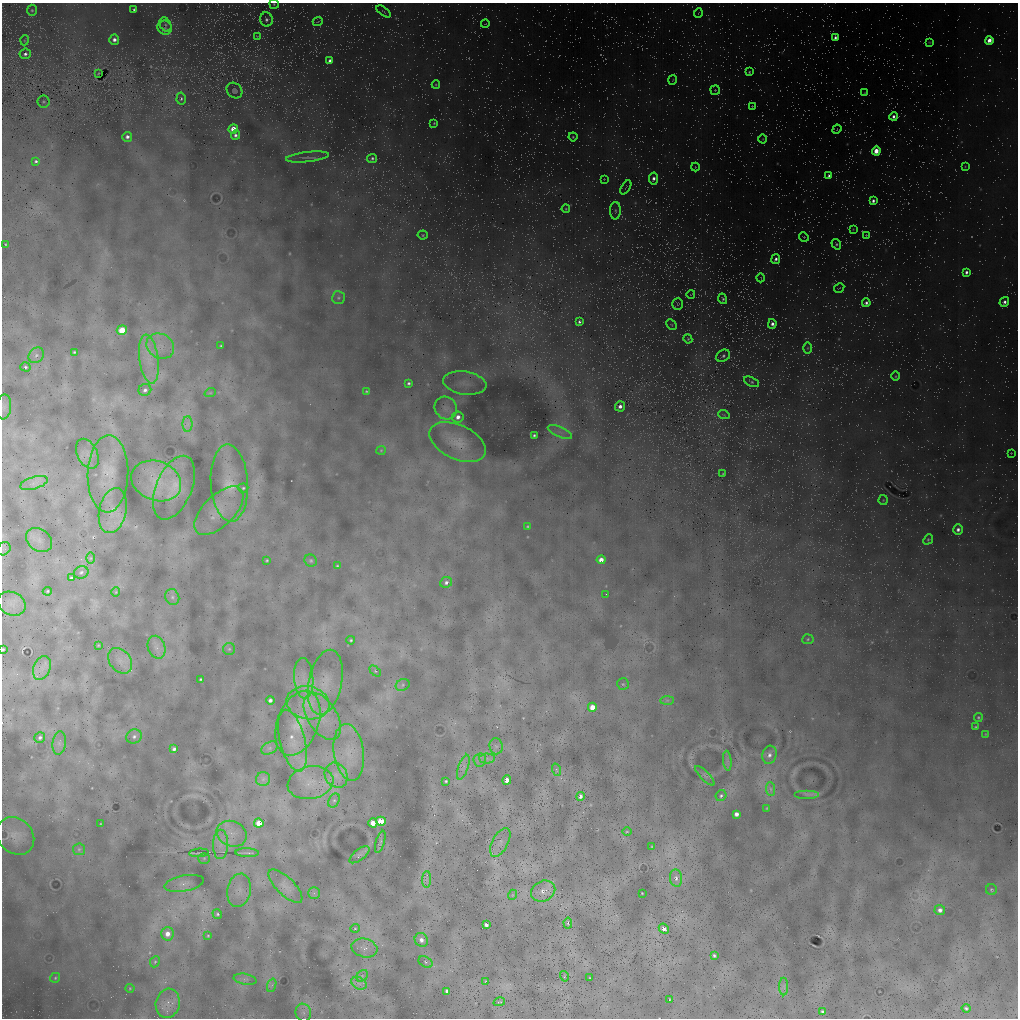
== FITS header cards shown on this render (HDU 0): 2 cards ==
NAXIS1  =                 1016 / length of data axis 1
NAXIS2  =                 1016 / length of data axis 2

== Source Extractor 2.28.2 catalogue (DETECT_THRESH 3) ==
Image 1016 x 1016 px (HDU 0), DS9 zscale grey, 1 PNG px = 1 image px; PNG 1020 x 1020 px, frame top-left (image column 1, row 1016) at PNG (2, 3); each listed source drawn as its Kron ellipse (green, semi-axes under 4 px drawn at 4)
Background 513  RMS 32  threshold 95.3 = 3 sigma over >= 5 px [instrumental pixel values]
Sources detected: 231; all 231 listed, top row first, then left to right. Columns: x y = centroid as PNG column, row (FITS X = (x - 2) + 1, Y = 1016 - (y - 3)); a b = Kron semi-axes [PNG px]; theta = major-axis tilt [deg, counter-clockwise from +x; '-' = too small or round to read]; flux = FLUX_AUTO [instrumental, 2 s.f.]
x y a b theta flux
274 4 5 5 - 2900
32 10 5 5 - 3400
134 10 3 3 - 3500
384 11 8 2 -36 2000
698 13 5 3 - 1500
266 19 7 6 - 6600
318 22 5 2 - 1800
485 24 4 2 - 1600
165 25 7 5 -61 5700
165 28 7 6 - 6800
257 36 4 2 - 1500
835 38 4 3 - 7100
25 40 5 3 - 2000
114 40 5 5 - 9500
989 40 4 4 - 24000
929 42 4 3 - 1800
25 54 6 5 - 7000
330 61 4 4 - 10000
749 72 3 3 - 2600
98 73 3 2 - 1900
673 80 5 3 - 1700
436 85 4 4 - 2300
715 90 5 5 - 2800
234 91 8 7 - 5000
864 93 3 2 - 1300
181 99 6 4 86 4200
44 102 6 6 - 3900
752 106 2 2 - 1800
894 116 4 3 - 7100
434 123 3 3 - 2000
233 129 5 4 - 26000
837 129 5 3 - 2100
235 135 4 4 - 6100
127 137 5 5 - 8500
573 137 4 4 - 2800
763 139 4 3 - 1500
876 151 4 4 - 34000
308 157 22 5 6 11000
372 158 5 4 - 4900
36 161 3 3 - 3500
965 166 3 2 - 1400
695 167 4 4 - 1800
829 176 4 3 - 6200
653 178 6 4 79 8600
604 179 2 2 - 1300
626 187 8 2 59 1800
873 201 4 4 - 6900
566 209 4 3 - 2300
615 211 9 5 88 5900
853 229 2 2 - 1200
423 235 5 4 - 2600
866 235 2 2 - 1500
804 237 5 4 - 2000
5 244 4 3 - 1900
836 244 5 4 - 3600
776 259 5 4 - 6400
966 272 4 3 - 6300
761 278 4 3 - 1500
839 288 5 2 - 1800
691 294 4 2 - 1300
338 298 6 6 - 4700
723 299 5 4 - 3800
1004 302 5 4 - 7500
866 303 4 4 - 6200
678 304 6 5 - 3400
579 322 3 3 - 4300
772 324 5 4 - 8400
671 325 6 3 -46 2300
122 330 5 4 - 55000
688 339 5 4 - 2600
160 346 14 12 -31 31000
221 346 3 3 - 2500
807 348 5 3 - 2700
74 352 3 3 - 2600
36 355 8 7 - 8400
723 356 7 5 30 6000
149 359 25 9 -82 42000
25 367 5 4 - 4200
896 376 4 3 - 2200
751 382 8 4 -26 4000
409 383 3 3 - 4100
465 383 22 11 -9 32000
145 390 6 6 - 7000
366 391 3 2 - 2000
210 393 6 3 18 2300
620 406 5 5 - 11000
4 407 12 7 84 9500
446 408 12 10 -48 17000
724 415 6 3 -19 2300
458 417 6 5 - 12000
187 424 8 5 90 7200
560 432 13 5 -24 13000
534 435 3 3 - 3600
458 442 30 17 -25 52000
381 450 4 4 - 2200
1011 453 2 2 - 1300
87 454 16 10 -63 20000
108 474 38 20 88 69000
723 474 2 2 - 1700
156 481 25 19 -21 59000
34 483 14 6 16 12000
229 483 39 18 -87 76000
174 488 34 18 67 49000
243 488 5 4 - 3300
883 500 5 4 - 2400
113 511 23 13 77 38000
219 511 31 15 45 48000
527 526 3 3 - 2100
958 529 5 5 - 8800
928 539 5 4 - 3100
39 540 14 11 -36 18000
4 549 7 6 - 5300
91 558 6 4 89 3100
267 560 3 3 - 2300
601 560 4 4 - 18000
311 561 6 5 - 4000
337 566 4 3 - 2700
81 572 7 6 - 6100
71 578 4 3 - 4200
446 582 6 5 - 7100
47 591 5 4 - 2800
116 592 4 4 - 2100
606 594 2 2 - 1100
172 597 8 7 - 7800
12 604 14 11 -25 20000
808 639 5 5 - 3300
351 640 4 3 - 2900
98 645 3 2 - 1700
157 647 12 8 -70 14000
3 649 3 3 - 3100
229 649 6 6 - 4500
120 661 14 10 -52 18000
42 668 12 8 66 16000
375 671 6 4 -45 3600
304 678 20 9 -86 33000
200 679 3 3 - 2400
325 682 33 16 78 65000
623 684 6 6 - 3800
403 685 7 5 24 5300
270 700 4 4 - 7300
667 700 7 4 0 4400
308 703 21 16 -11 58000
592 707 4 4 - 34000
322 716 26 14 -58 55000
978 717 4 4 - 2900
298 723 34 20 69 85000
976 727 3 3 - 2600
985 734 4 2 - 1500
134 736 8 7 - 8900
40 737 6 5 - 6000
293 741 32 12 -76 50000
59 743 12 6 82 9400
496 746 8 6 -84 7400
270 748 9 6 27 7100
174 749 4 4 - 6300
349 752 28 15 -82 58000
769 755 9 7 75 11000
487 758 7 5 -1 6500
480 760 6 6 - 7100
727 761 10 4 -85 6300
463 767 13 5 70 10000
557 770 6 4 -70 3000
336 775 13 11 -60 24000
705 776 13 4 -46 6900
263 779 7 7 - 8300
507 780 4 4 - 15000
446 781 3 3 - 2900
310 783 23 16 10 51000
771 789 7 4 -87 4500
807 794 12 2 0 5100
580 796 4 3 - 7100
721 796 6 5 - 4800
334 800 7 5 62 5400
767 808 3 2 - 1400
736 814 4 4 - 11000
381 821 5 4 - 69000
259 823 5 4 - 39000
373 823 4 4 - 28000
100 824 3 2 - 1500
627 832 5 3 - 1900
232 834 15 12 -23 29000
15 836 20 17 -46 32000
380 842 11 4 73 4100
500 842 15 7 62 14000
221 844 15 7 89 19000
652 847 3 2 - 1800
79 849 6 5 - 4300
199 853 10 2 5 3500
247 853 12 2 -1 5600
359 855 12 5 39 6000
204 858 5 5 - 3400
676 878 9 6 -84 8900
427 879 8 4 89 5800
184 883 20 8 10 14000
285 886 22 9 -44 16000
239 890 17 11 80 24000
991 890 5 5 - 3300
543 891 12 10 24 16000
314 893 5 5 - 4300
642 893 3 2 - 1400
512 895 5 3 - 1300
940 910 5 5 - 9800
217 914 5 4 - 3900
568 923 5 3 - 2400
486 925 4 3 - 8000
355 928 5 4 - 2700
664 929 5 4 - 11000
167 934 7 6 - 19000
208 936 3 3 - 2000
421 940 7 6 - 13000
364 948 13 9 -14 15000
714 956 3 3 - 3500
155 962 6 4 66 2800
426 962 7 5 -29 4600
362 976 6 5 - 5200
564 976 5 3 - 1800
55 978 5 5 - 3300
589 978 3 2 - 1400
245 979 11 5 -11 7300
486 982 4 2 - 2100
359 983 8 5 -29 8600
272 985 7 4 70 5000
784 987 9 4 -90 5300
130 988 4 4 - 2200
447 991 4 3 - 8000
670 999 3 2 - 1800
499 1002 6 3 16 3000
168 1003 15 12 76 21000
966 1008 4 3 - 4100
823 1012 4 3 - 5000
303 1013 9 7 -71 10000
At the frame edge (FLAGS 8, measured only in part): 3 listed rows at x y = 274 4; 4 407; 3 649